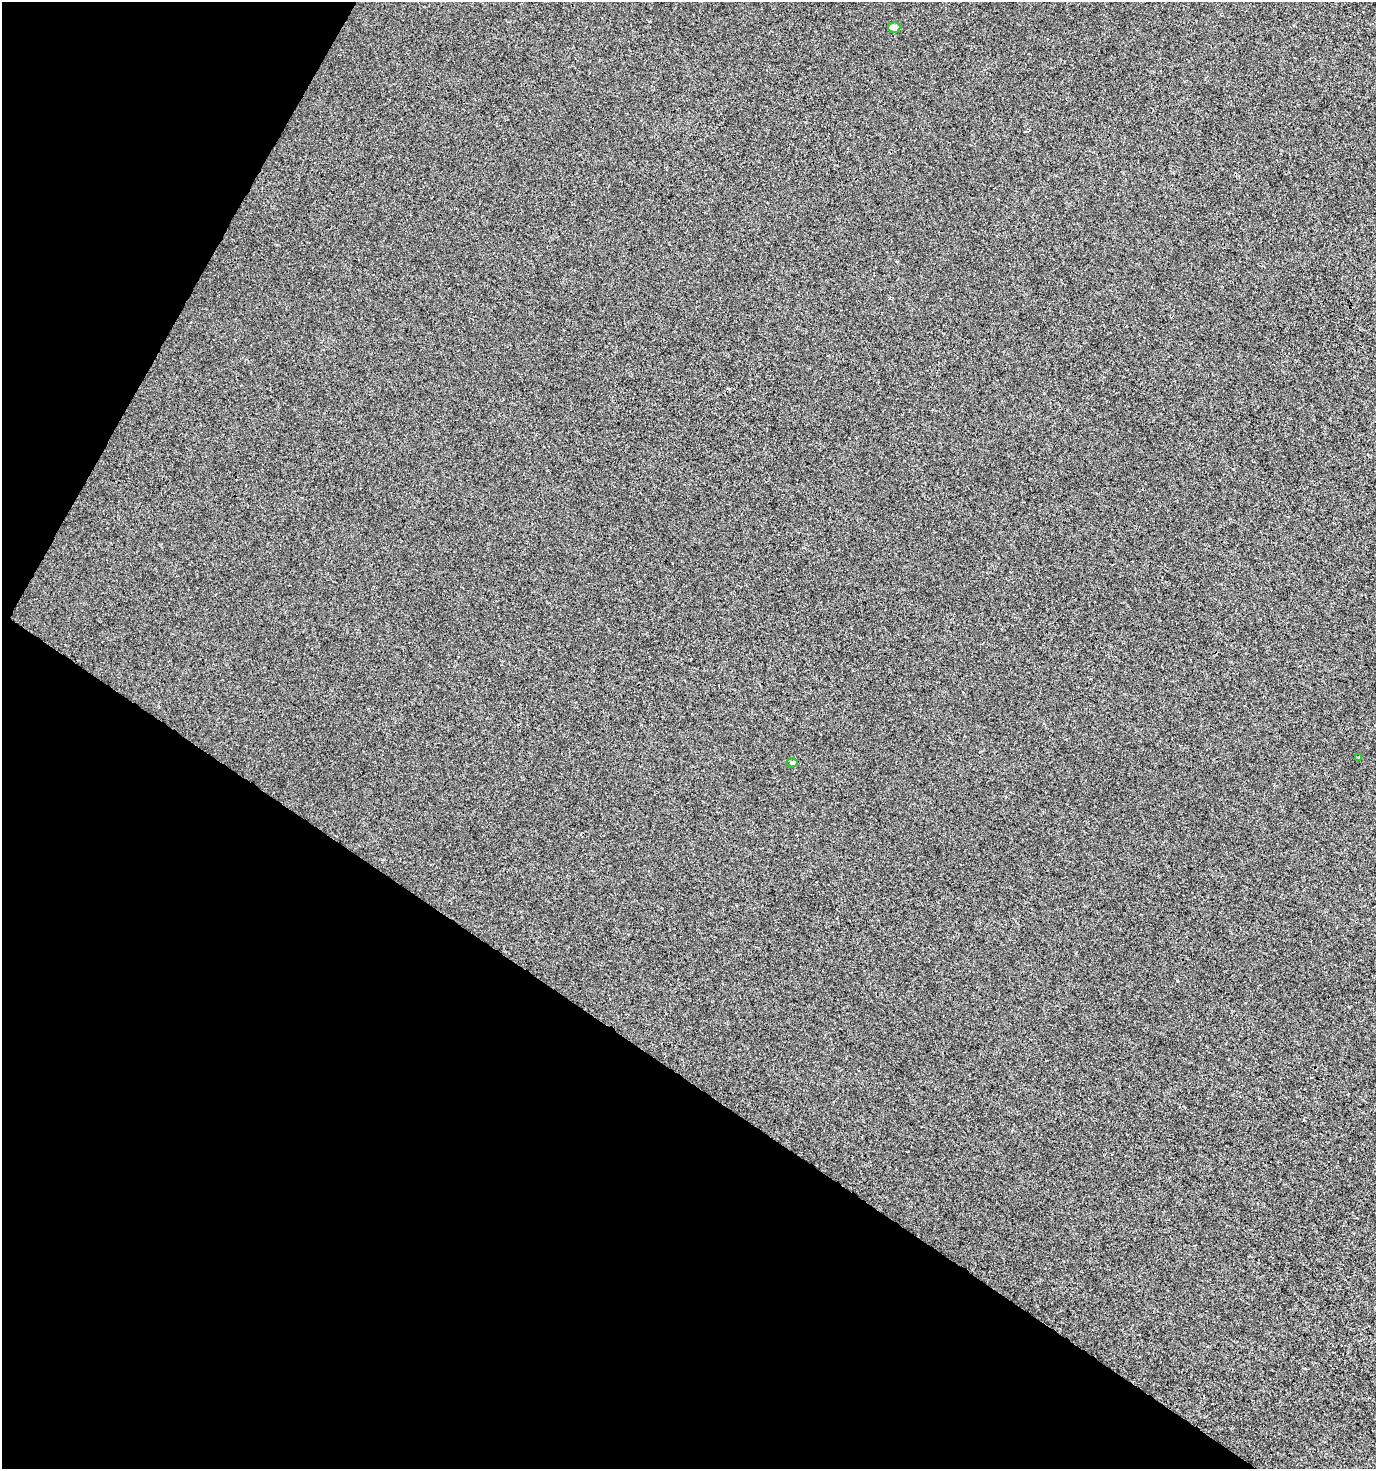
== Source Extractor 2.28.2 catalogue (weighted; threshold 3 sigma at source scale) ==
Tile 9 of 4 x 4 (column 1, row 3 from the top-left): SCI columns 259-1632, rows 1469-2935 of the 5949 x 5877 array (HDU 1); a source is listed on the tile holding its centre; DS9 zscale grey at full resolution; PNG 1378 x 1471 px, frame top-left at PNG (2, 2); each listed source drawn as its Kron ellipse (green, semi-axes under 4 px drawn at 4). Shown black and unused: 32% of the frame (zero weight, under 3 of 4 exposures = <1% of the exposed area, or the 3 px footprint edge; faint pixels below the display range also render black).
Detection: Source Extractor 2.28.2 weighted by HDU 2 'WHT'; one run over the whole footprint, this tile lists its part. Background 6.35e-04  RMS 0.0034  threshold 0.0155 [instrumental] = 3 sigma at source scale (4.5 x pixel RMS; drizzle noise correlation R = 1.50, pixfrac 1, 0.0396/0.0396 arcsec/px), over >= 5 px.
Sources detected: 3; all 3 listed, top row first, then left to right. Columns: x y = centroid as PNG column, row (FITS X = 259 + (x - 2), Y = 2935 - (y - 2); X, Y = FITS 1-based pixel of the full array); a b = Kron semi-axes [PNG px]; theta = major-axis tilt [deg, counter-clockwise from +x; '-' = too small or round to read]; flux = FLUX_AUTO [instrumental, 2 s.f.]
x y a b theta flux
894 27 6 5 - 2.5
1359 758 3 2 - 0.66
792 763 6 4 11 0.61